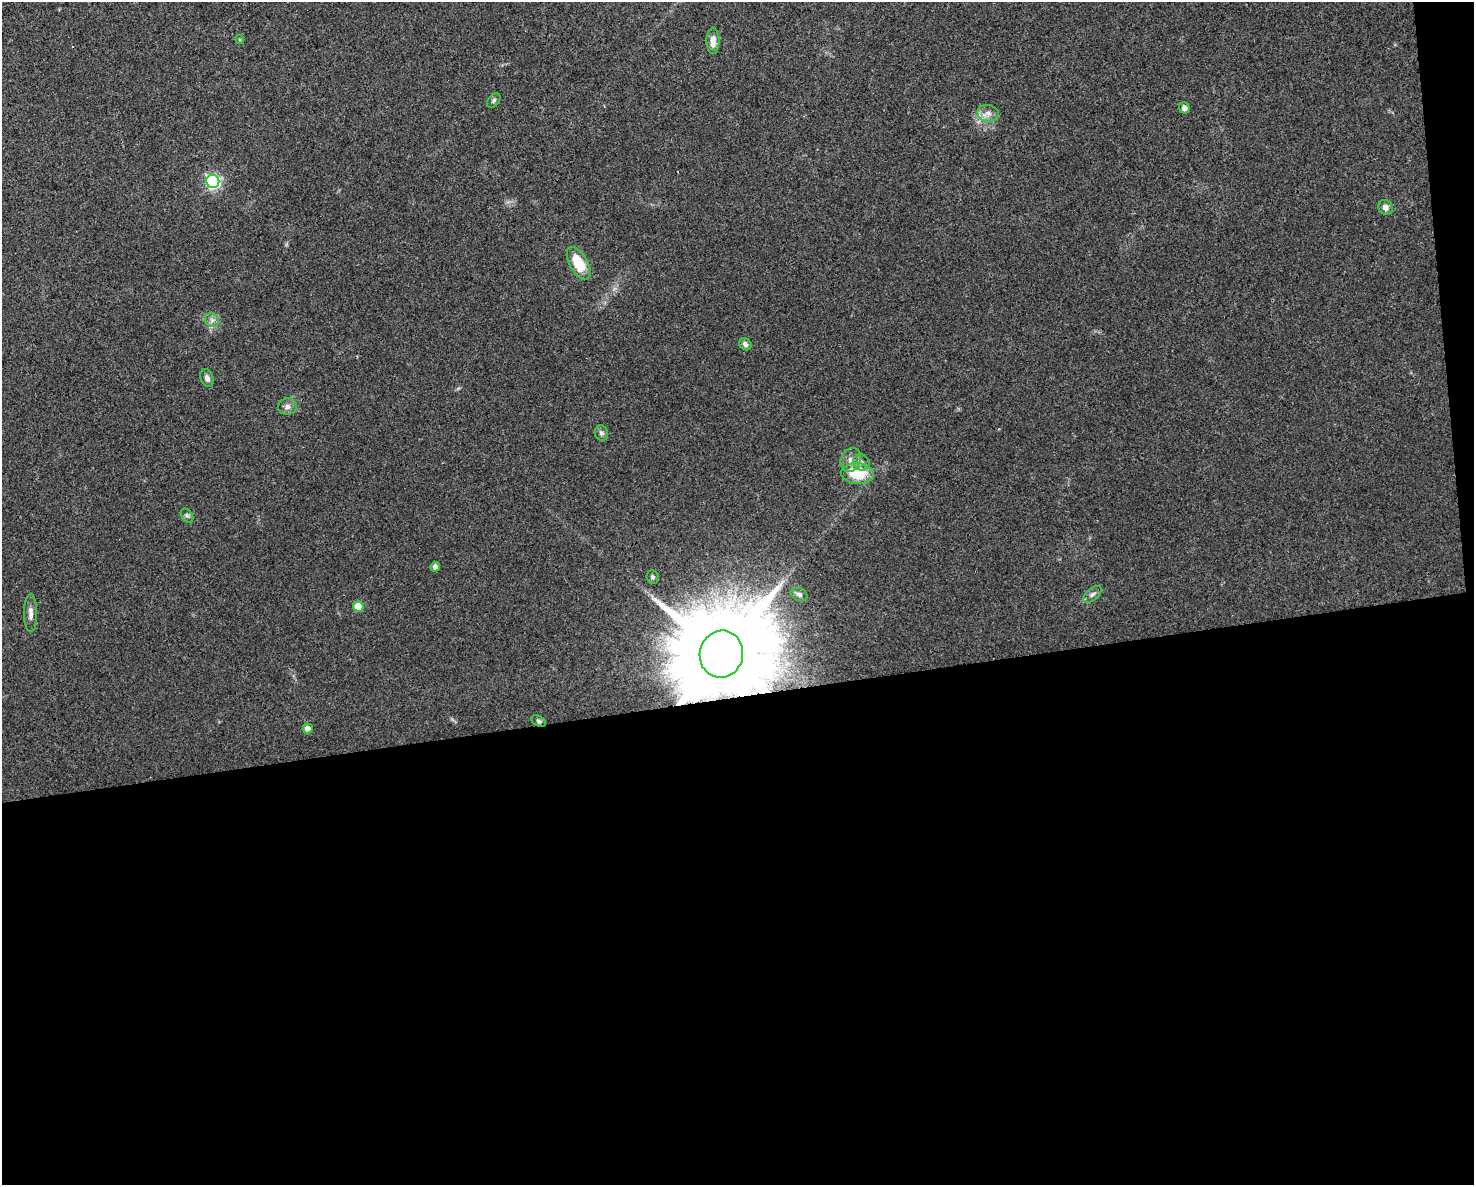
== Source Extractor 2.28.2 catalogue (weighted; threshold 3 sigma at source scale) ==
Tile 12 of 3 x 4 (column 3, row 4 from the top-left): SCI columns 3007-4478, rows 1-1183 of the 4497 x 4732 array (HDU 1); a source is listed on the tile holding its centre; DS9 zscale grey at full resolution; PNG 1476 x 1187 px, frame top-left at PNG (2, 2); each listed source drawn as its Kron ellipse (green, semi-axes under 4 px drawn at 4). Shown black and unused: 42% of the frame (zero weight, under 3 of 4 exposures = <1% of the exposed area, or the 3 px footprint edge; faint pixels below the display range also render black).
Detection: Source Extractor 2.28.2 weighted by HDU 2 'WHT'; one run over the whole footprint, this tile lists its part. Background 0.0311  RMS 0.0039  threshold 0.0175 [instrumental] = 3 sigma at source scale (4.5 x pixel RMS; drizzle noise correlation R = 1.50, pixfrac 1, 0.0396/0.0396 arcsec/px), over >= 5 px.
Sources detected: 26; all 26 listed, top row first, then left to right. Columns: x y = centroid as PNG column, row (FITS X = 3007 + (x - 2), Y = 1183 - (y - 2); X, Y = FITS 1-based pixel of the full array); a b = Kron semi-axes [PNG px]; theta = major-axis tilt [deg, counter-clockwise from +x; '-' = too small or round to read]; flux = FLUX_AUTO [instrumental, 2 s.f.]
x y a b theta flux
240 39 5 4 - 0.46
713 41 13 6 90 3.3
494 100 8 5 51 0.87
1184 108 6 5 - 1.9
988 113 11 8 -11 2.4
213 181 6 6 - 78
1385 207 8 6 -48 2.1
579 263 18 9 -61 11
212 320 8 6 -46 1.4
745 344 7 5 -44 1.3
207 378 9 6 -69 1.5
287 407 9 8 - 1.7
601 433 8 6 -72 1.2
851 460 12 10 67 2.9
861 462 9 7 -43 1.6
858 474 16 10 -6 14
187 516 8 5 -52 0.8
435 567 5 4 - 1.6
652 577 7 6 - 0.91
1093 594 11 5 39 1.3
799 595 9 6 -25 1.4
358 607 5 5 - 8.3
31 613 19 6 -89 2.5
721 654 23 21 74 9700
539 721 8 5 -28 0.9
307 728 5 5 - 2.5
Overlapping masked pixels (flux is a lower limit): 2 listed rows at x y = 721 654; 539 721